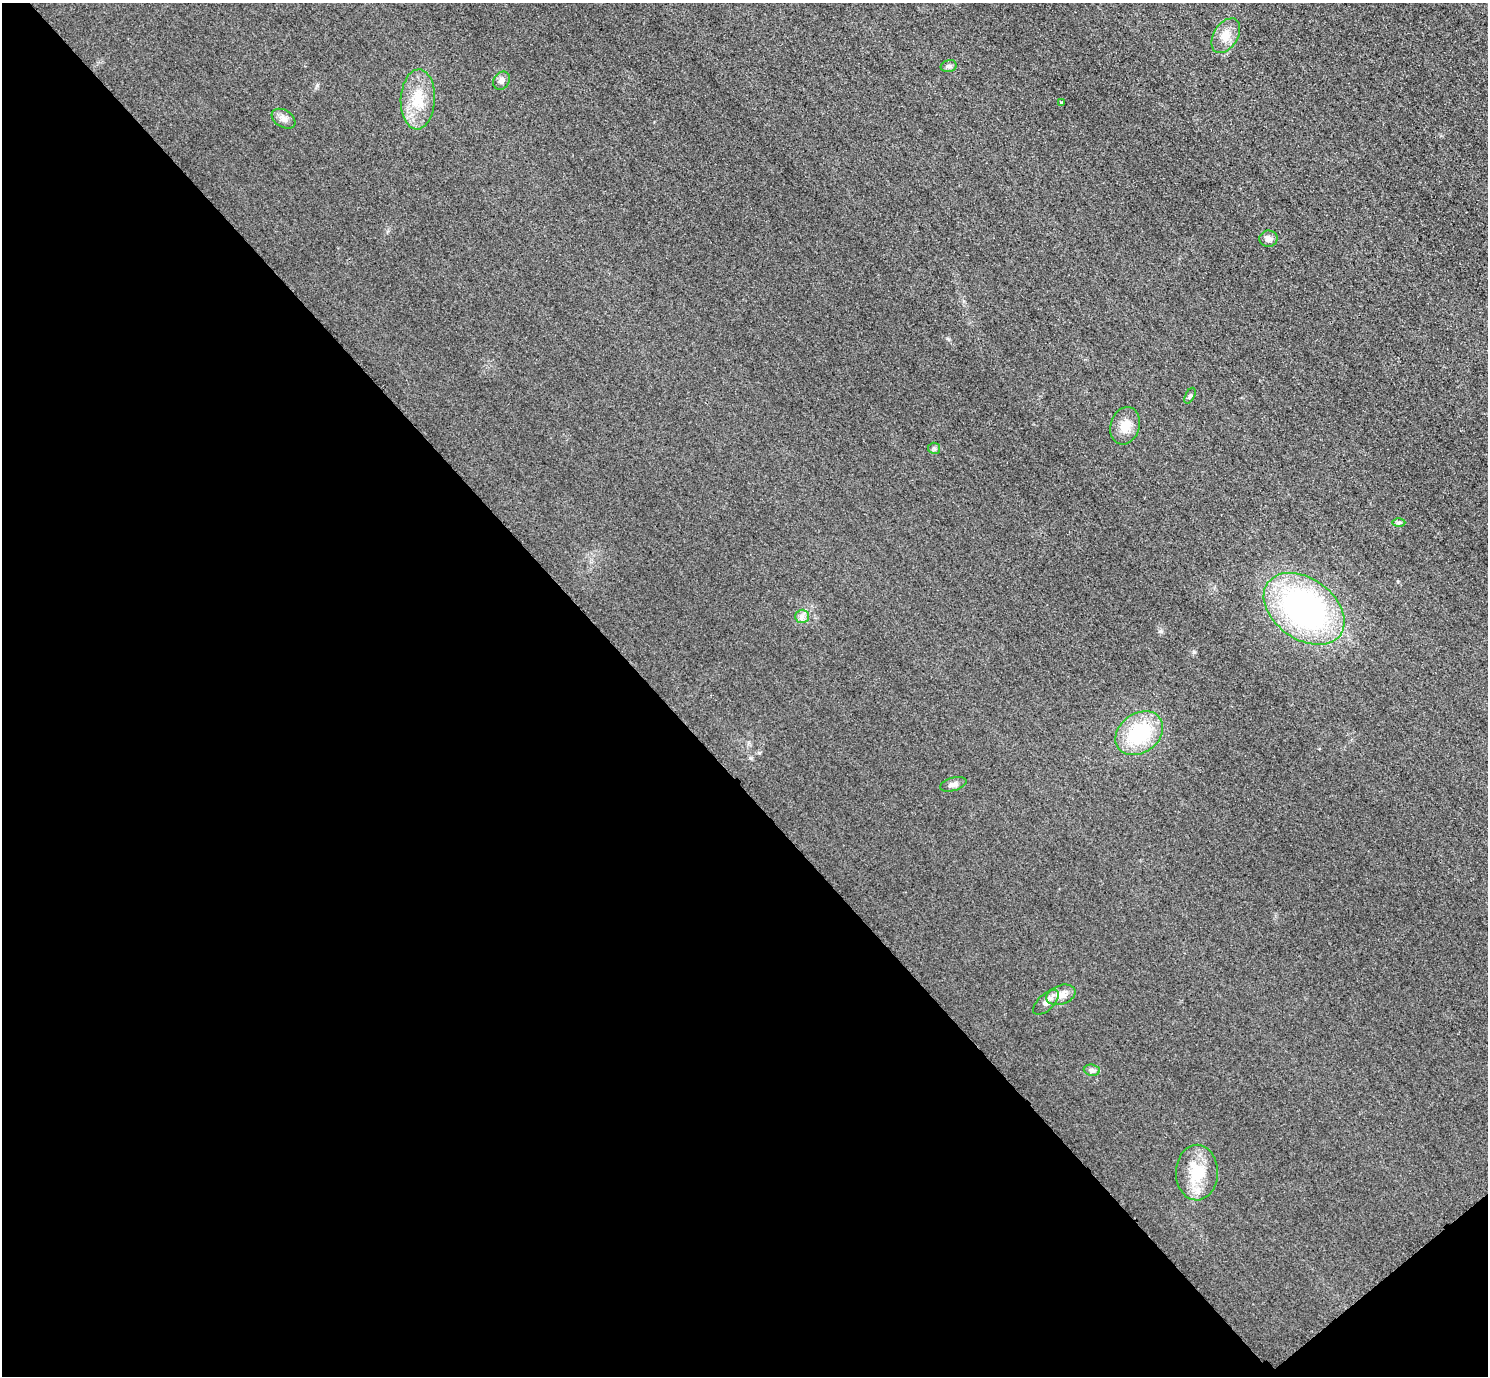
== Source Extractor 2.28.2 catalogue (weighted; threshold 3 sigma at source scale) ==
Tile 14 of 4 x 4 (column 2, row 4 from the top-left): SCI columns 1518-3003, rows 184-1557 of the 6005 x 6003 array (HDU 1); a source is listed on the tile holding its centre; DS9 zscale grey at full resolution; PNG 1490 x 1378 px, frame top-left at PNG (2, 3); each listed source drawn as its Kron ellipse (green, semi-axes under 4 px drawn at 4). Shown black and unused: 45% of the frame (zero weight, under 3 of 4 exposures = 3% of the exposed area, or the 3 px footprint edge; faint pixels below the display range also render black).
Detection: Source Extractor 2.28.2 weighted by HDU 2 'WHT'; one run over the whole footprint, this tile lists its part. Background 0.0513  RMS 0.016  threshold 0.0718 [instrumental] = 3 sigma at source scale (4.5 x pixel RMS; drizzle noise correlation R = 1.50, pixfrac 1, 0.05/0.05 arcsec/px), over >= 5 px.
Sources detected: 19; all 19 listed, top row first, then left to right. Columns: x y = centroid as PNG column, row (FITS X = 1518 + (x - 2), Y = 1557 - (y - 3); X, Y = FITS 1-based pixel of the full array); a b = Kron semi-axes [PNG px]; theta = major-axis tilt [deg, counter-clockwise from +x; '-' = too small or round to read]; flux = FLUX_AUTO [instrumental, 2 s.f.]
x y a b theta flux
1226 36 19 12 58 20
949 66 8 6 14 3.8
501 81 10 7 55 7.6
418 99 30 17 87 47
1061 103 4 4 - 1.7
284 119 13 8 -32 8.8
1268 239 9 8 - 7.3
1190 396 8 4 65 3.2
1125 426 19 14 73 21
934 448 6 5 - 3.1
1399 522 6 4 0 2.6
1304 609 45 30 -36 470
802 616 7 6 - 5.7
1139 733 26 19 36 100
953 784 13 6 16 6.9
1061 995 15 9 20 15
1046 1002 16 8 43 11
1092 1070 8 5 -7 4.4
1197 1173 28 21 89 57
Unlisted compact peaks at least as high as the median listed source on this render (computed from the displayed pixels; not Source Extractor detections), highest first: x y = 1194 652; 317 85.